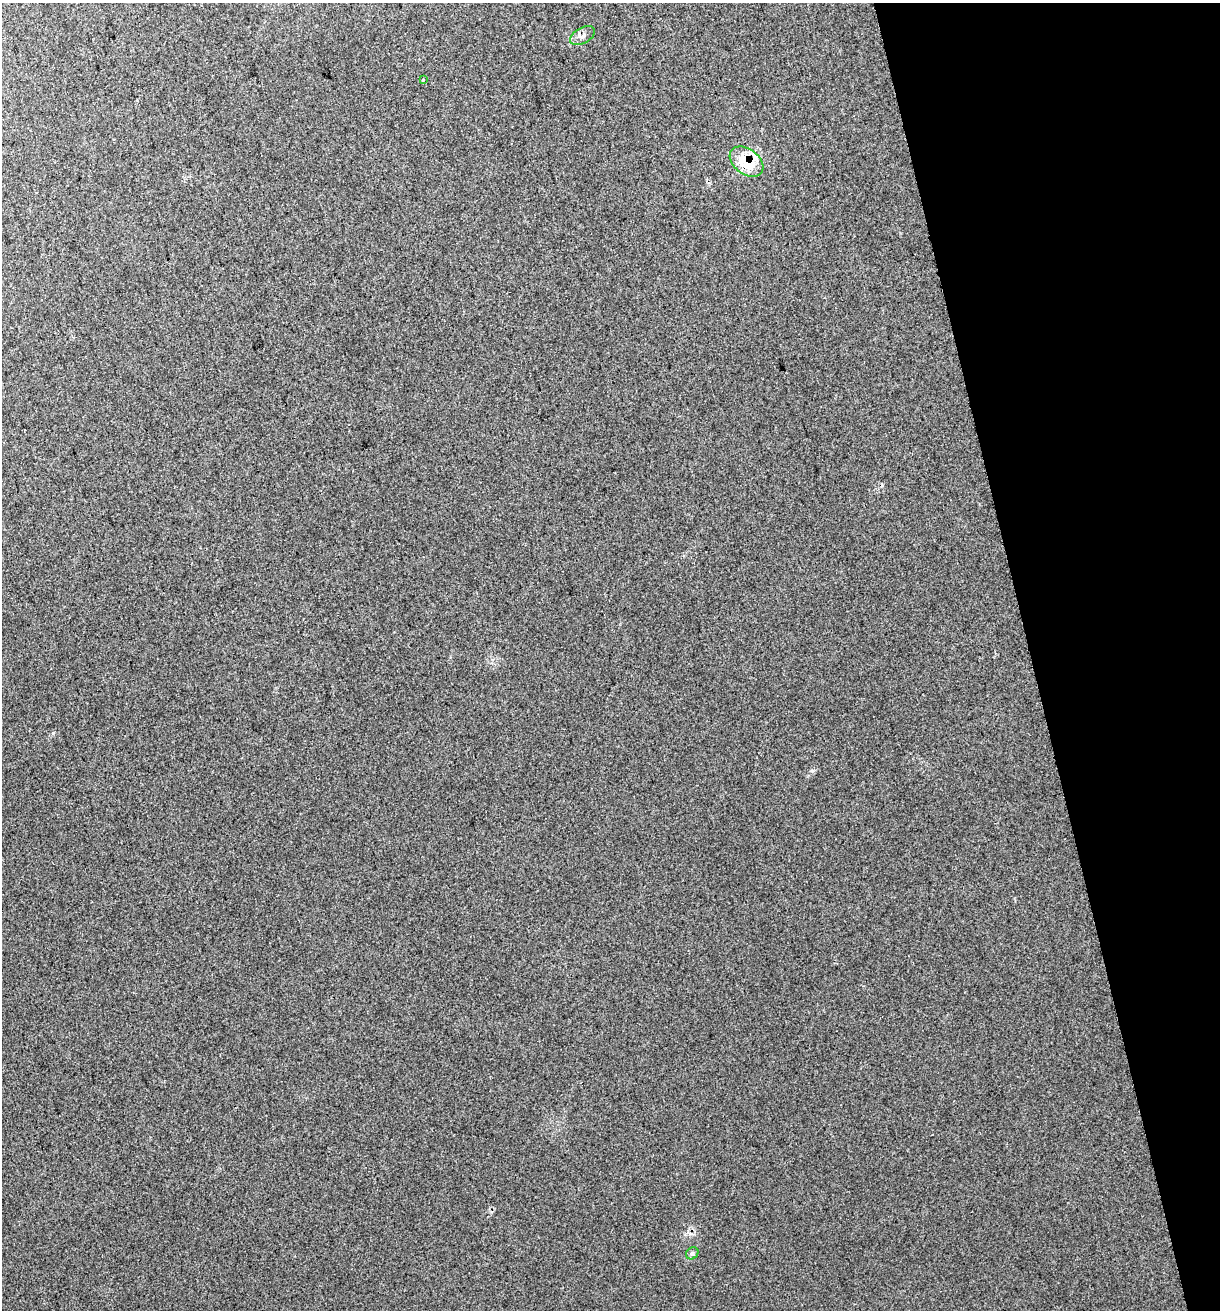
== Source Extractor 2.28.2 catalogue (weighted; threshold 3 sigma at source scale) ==
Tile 12 of 4 x 4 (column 4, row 3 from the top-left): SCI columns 3775-4992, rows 1349-2656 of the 5060 x 5314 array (HDU 1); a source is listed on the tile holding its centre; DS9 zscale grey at full resolution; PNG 1222 x 1312 px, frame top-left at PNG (2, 3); each listed source drawn as its Kron ellipse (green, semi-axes under 4 px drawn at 4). Shown black and unused: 16% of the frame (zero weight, under 2 of 3 exposures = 2% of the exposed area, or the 3 px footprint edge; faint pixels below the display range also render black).
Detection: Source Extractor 2.28.2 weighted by HDU 2 'WHT'; one run over the whole footprint, this tile lists its part. Background 0.0296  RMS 0.011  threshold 0.0489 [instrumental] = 3 sigma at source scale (4.5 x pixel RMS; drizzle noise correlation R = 1.50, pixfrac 1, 0.0396/0.0396 arcsec/px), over >= 5 px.
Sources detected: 4; all 4 listed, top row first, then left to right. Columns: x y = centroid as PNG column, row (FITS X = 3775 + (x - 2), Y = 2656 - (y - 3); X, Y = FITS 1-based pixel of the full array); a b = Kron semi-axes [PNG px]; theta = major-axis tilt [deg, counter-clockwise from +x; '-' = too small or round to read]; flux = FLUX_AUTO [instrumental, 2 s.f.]
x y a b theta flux
582 36 13 7 29 5.3
423 80 4 3 - 1.6
747 162 19 12 -37 38
692 1253 7 5 43 2.1
Overlapping masked pixels (flux is a lower limit): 2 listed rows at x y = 582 36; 747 162